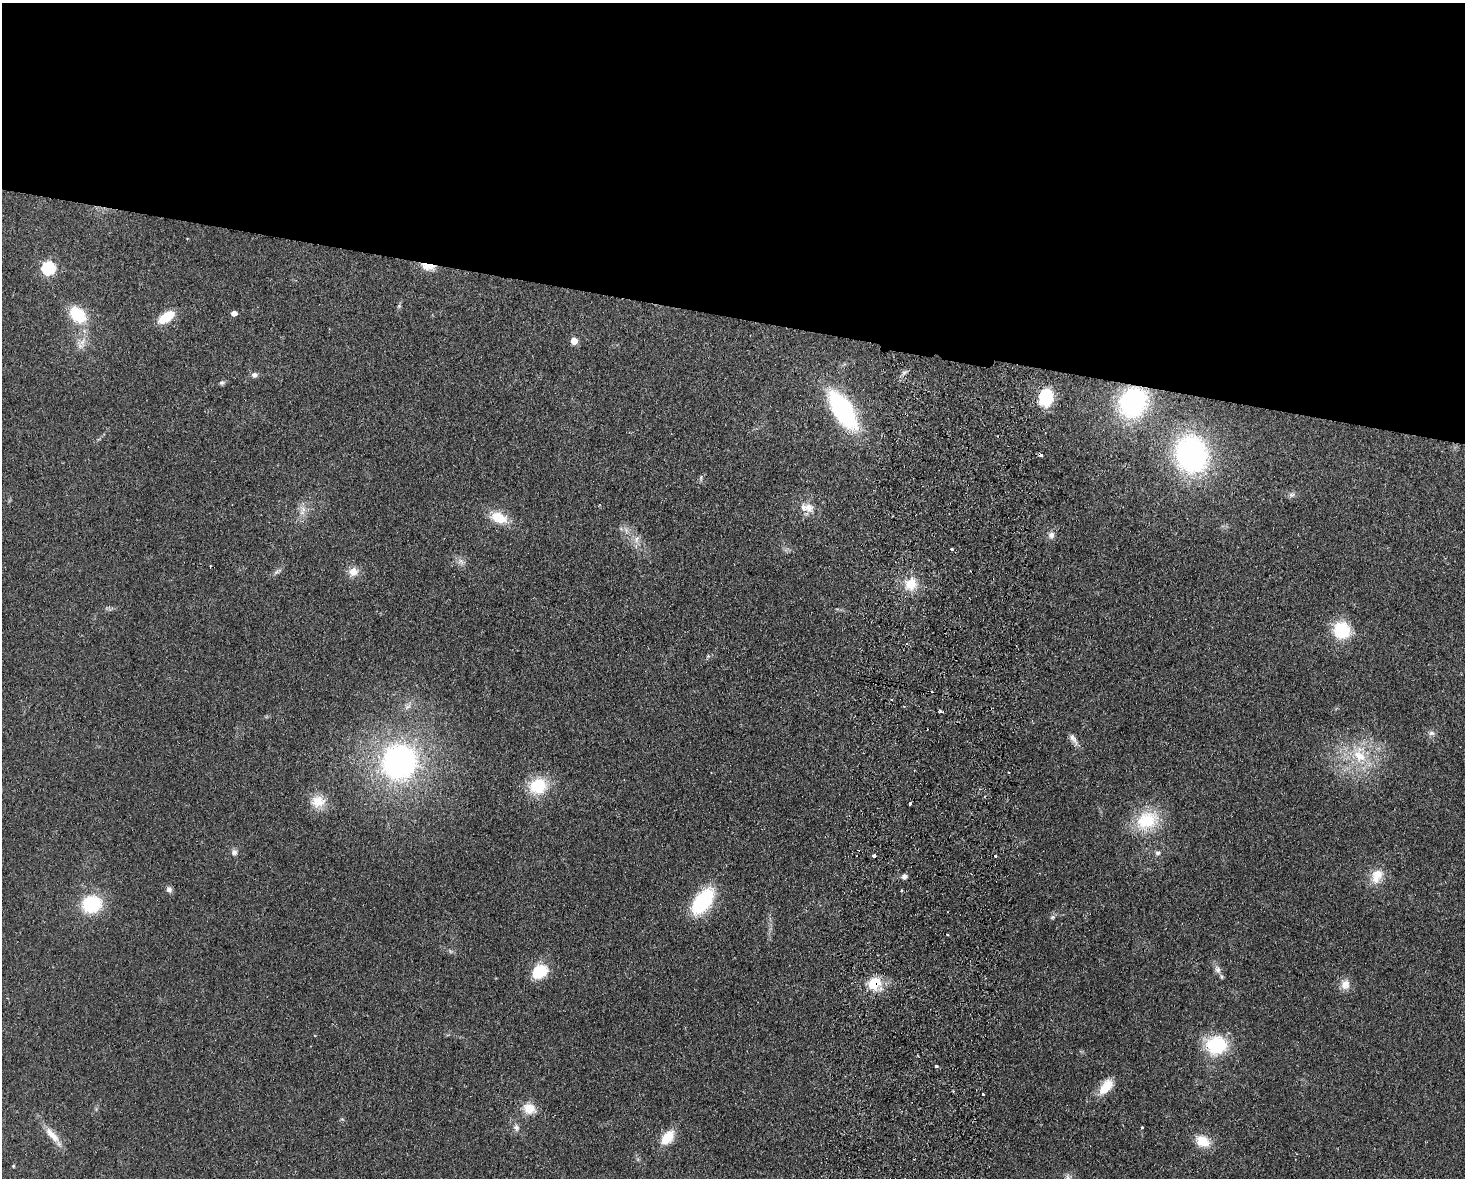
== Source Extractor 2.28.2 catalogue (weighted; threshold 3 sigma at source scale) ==
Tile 2 of 3 x 4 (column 2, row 1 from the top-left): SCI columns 1632-3094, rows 3538-4713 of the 4838 x 4724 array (HDU 1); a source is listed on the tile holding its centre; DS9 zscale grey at full resolution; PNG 1467 x 1180 px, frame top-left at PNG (2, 3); no overlay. Shown black and unused: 27% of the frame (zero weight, under 2 of 3 exposures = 3% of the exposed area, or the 3 px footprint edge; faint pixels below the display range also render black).
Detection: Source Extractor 2.28.2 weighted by HDU 2 'WHT'; one run over the whole footprint, this tile lists its part. Background 0.0998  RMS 0.0086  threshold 0.0385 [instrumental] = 3 sigma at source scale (4.5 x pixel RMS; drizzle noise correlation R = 1.50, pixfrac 1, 0.05/0.05 arcsec/px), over >= 5 px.
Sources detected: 71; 7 cosmic-ray / hot-pixel residue — not listed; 1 inside a brighter listed object's ellipse — not listed separately; the other 63 listed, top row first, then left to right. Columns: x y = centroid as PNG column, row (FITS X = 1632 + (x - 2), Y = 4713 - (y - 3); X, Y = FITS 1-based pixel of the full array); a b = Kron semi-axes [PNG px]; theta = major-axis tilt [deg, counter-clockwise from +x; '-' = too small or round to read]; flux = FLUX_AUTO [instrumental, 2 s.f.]
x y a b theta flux
428 266 18 8 -11 9.9
49 268 6 6 - 110
399 306 5 5 - 1.2
234 313 5 4 - 5.8
77 315 18 13 -43 32
166 317 18 9 34 22
83 341 14 6 56 5.4
574 341 5 5 - 11
254 375 8 7 - 3.1
222 382 7 6 - 1.8
1046 397 13 11 77 48
1133 402 19 16 61 120
843 410 34 16 -58 120
1192 454 38 32 -71 160
1291 495 8 5 7 2.3
807 508 20 11 -10 9.7
303 509 8 6 -47 4
499 518 21 13 -20 18
1051 535 10 8 75 4.1
636 539 10 7 76 4.4
951 549 3 3 - 4.4
461 561 10 7 -25 3.8
353 572 12 11 - 7.7
911 584 16 16 - 17
1342 630 17 16 - 37
708 656 5 4 - 1.1
940 710 5 3 - 1.2
1431 733 8 6 -13 2.7
1073 739 17 7 -58 4.5
1360 755 25 18 -69 31
399 762 33 31 58 220
538 786 21 19 22 30
318 801 17 14 6 15
910 803 3 3 - 2
1147 820 30 23 27 39
234 852 8 7 - 2.9
1158 853 7 6 - 2.3
874 856 4 3 - 1.9
995 856 3 3 - 6.5
904 876 5 5 - 3.8
1377 876 21 14 66 14
169 889 8 7 - 2.8
901 891 3 2 - 1.2
703 901 26 14 54 68
92 904 15 12 17 59
1052 917 7 5 21 1.7
947 935 4 3 - 0.95
1217 970 12 7 -64 4.1
540 971 18 14 33 25
874 984 18 14 40 20
1345 984 13 12 - 7.6
1217 1045 18 16 3 57
936 1066 4 3 - 2.9
1106 1087 20 11 50 16
983 1095 3 2 - 1.9
529 1108 15 13 -22 13
516 1128 9 7 -64 3.4
1142 1128 4 3 - 0.65
52 1135 27 9 -48 12
667 1138 18 10 53 18
1202 1141 19 14 -26 15
13 1166 3 3 - 0.99
1068 1177 11 5 -78 2.9
Overlapping masked pixels (flux is a lower limit): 3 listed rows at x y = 428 266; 1046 397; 874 984
Isophote crosses this tile's border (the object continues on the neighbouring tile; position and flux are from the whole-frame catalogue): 1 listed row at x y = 1068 1177